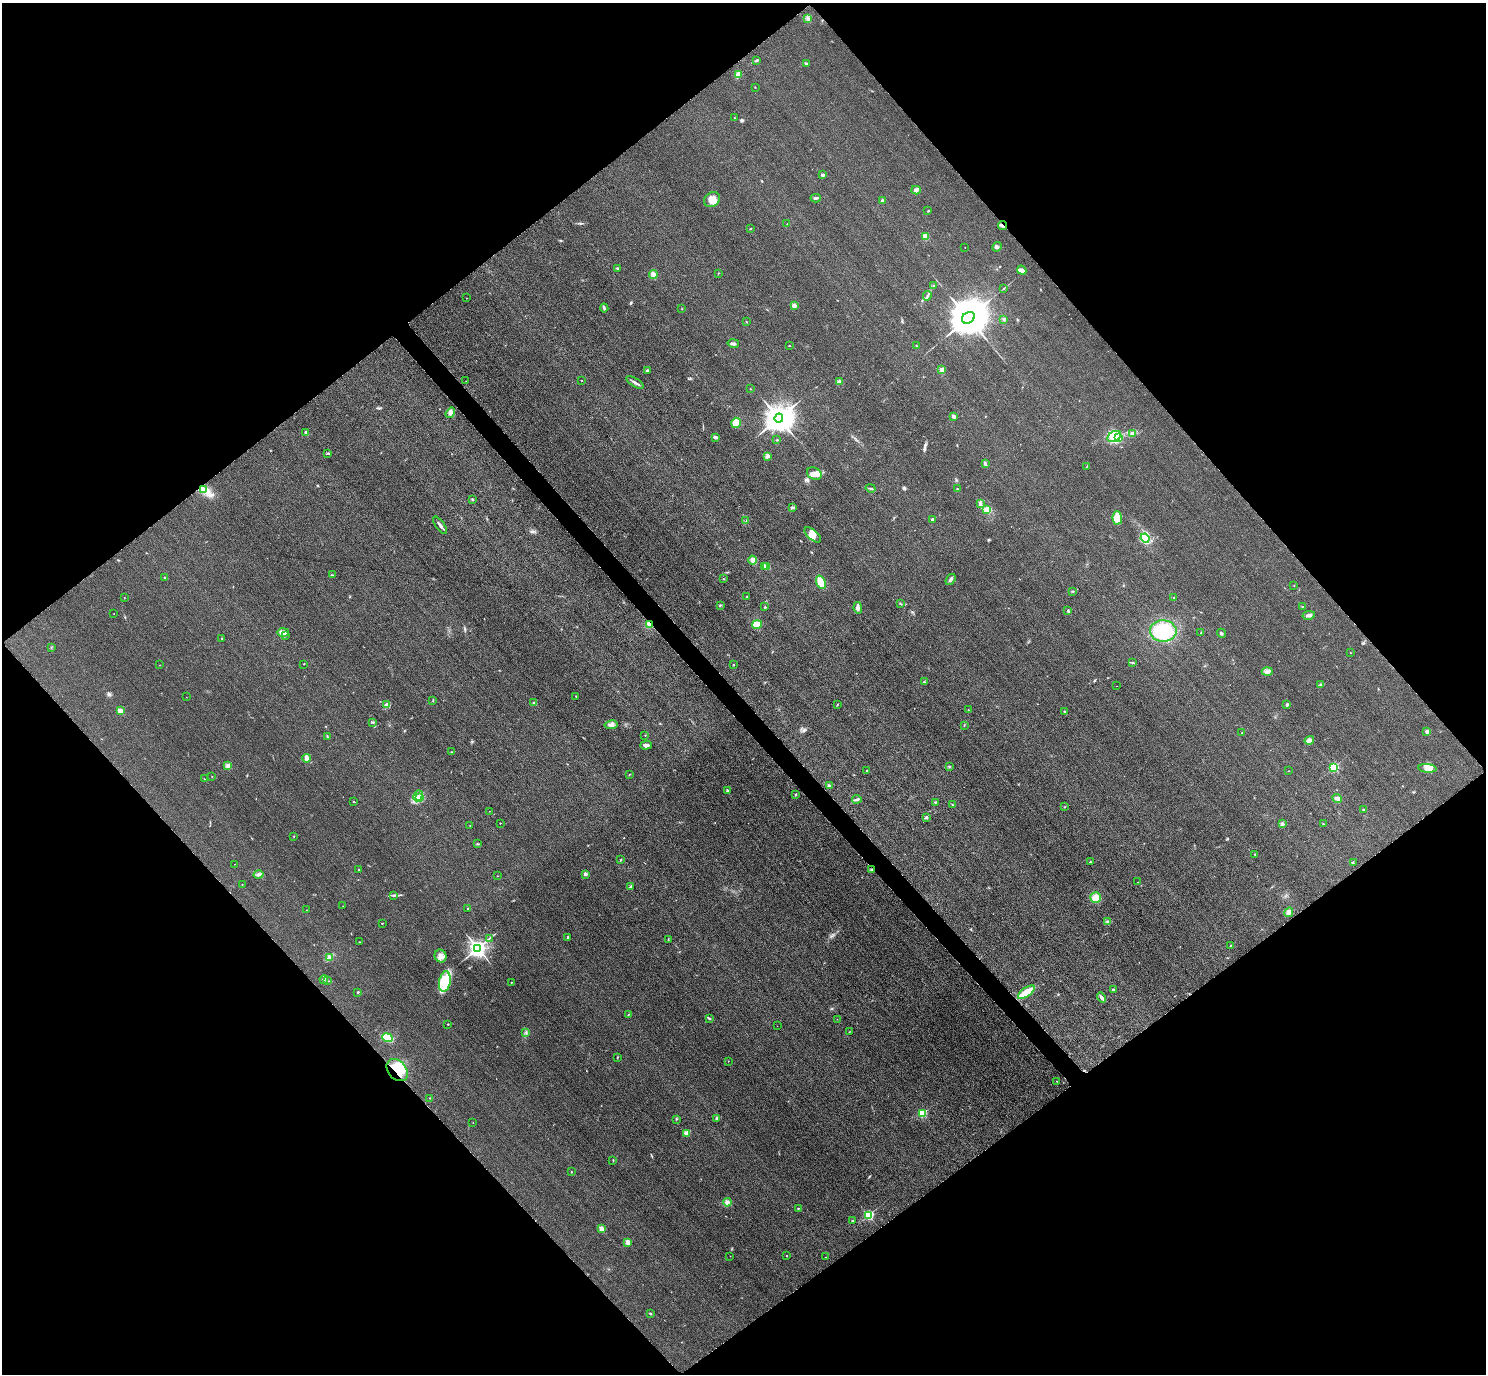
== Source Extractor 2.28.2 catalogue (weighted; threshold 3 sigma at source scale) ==
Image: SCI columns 31-5966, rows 326-5811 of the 5997 x 5994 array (HDU 1 of 3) = the unmasked area's bounding box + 8 px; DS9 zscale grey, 4 x 4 block average (1 PNG px = mean of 4 x 4 image px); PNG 1488 x 1376 px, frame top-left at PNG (2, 3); each listed source drawn as its Kron ellipse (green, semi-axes under 4 px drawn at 4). Shown black and unused: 51% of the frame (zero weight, under 3 of 4 exposures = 3% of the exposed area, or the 3 px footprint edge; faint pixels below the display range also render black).
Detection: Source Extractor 2.28.2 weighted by HDU 2 'WHT'. Background 0.0464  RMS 0.017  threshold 0.0787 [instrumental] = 3 sigma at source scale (4.5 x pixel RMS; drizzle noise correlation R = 1.50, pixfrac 1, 0.05/0.05 arcsec/px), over >= 5 px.
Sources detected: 233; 1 cosmic-ray / hot-pixel residue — neither listed nor drawn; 1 coinciding with a brighter row at this scale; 5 inside a brighter listed object's ellipse — not listed separately; the other 226 listed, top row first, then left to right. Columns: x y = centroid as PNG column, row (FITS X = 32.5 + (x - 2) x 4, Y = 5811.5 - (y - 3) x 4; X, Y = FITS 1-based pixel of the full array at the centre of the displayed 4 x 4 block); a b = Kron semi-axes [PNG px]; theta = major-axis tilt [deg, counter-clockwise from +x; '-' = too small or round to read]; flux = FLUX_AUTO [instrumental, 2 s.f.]
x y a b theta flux
807 18 3 3 - 16
757 60 3 2 - 12
806 64 3 2 - 11
738 75 4 3 - 79
755 87 2 2 - 7.6
734 118 2 2 - 3.9
823 175 2 2 - 69
916 190 5 3 - 28
816 198 5 2 - 16
712 200 8 7 - 83
882 201 3 2 - 17
928 211 2 2 - 5.2
787 224 2 2 - 1.7
1003 225 4 2 - 14
750 229 2 2 - 7.2
925 236 2 2 - 350
965 247 2 2 - 4.7
997 247 5 3 - 22
618 268 4 2 - 13
1022 270 5 3 - 33
719 273 2 2 - 5.9
653 275 4 3 - 56
934 285 2 2 - 3.8
1004 288 2 2 - 4.4
927 296 5 2 - 18
467 298 2 2 - 2.8
794 305 2 2 - 180
604 308 4 2 - 19
682 309 2 2 - 3.2
968 318 7 5 34 51000
1004 319 2 2 - 13
746 322 2 2 - 4.4
733 343 6 2 -12 29
916 345 2 2 - 4
789 346 2 2 - 4.3
647 370 2 2 - 18
942 370 2 2 - 160
581 380 2 2 - 3.4
466 381 2 2 - 2.3
635 382 9 2 -32 30
840 382 3 2 - 42
750 389 2 2 - 8.8
450 413 5 3 - 29
953 416 2 2 - 93
779 418 5 4 - 19000
736 423 5 4 - 110
306 432 3 3 - 29
1132 433 3 2 - 15
1114 436 7 5 32 75
715 437 4 2 - 19
1118 437 2 2 - 150
777 440 2 2 - 6.2
328 453 3 2 - 12
767 456 3 2 - 14
985 464 4 3 - 16
1087 466 2 2 - 4
814 474 8 6 -28 70
871 488 5 2 - 10
957 489 2 2 - 4.9
204 490 4 3 - 29
472 499 2 2 - 9.1
980 503 3 2 - 11
792 507 3 2 - 12
986 510 4 4 - 72
1117 518 6 5 - 170
932 520 3 2 - 18
746 521 2 2 - 5.8
440 525 10 2 -53 30
813 535 10 5 -40 66
1145 538 5 4 - 290
753 560 4 4 - 32
764 567 2 2 - 8.6
766 567 2 2 - 11
332 575 3 2 - 7.8
165 578 2 2 - 7.8
723 578 2 2 - 3.4
950 579 6 2 53 29
821 582 7 4 -69 120
1294 586 2 2 - 2.9
1072 591 3 2 - 5.4
747 597 2 2 - 3.1
1174 597 2 2 - 6
124 598 2 2 - 3.6
900 604 3 2 - 7.1
720 605 2 2 - 7.4
765 607 2 2 - 5.6
1302 607 2 2 - 3.5
858 608 6 4 -83 32
1068 611 4 2 - 9.7
114 614 2 2 - 4
1309 615 6 2 10 32
757 624 5 4 - 100
649 625 3 2 - 67
1163 631 13 10 -1 390
283 632 6 3 1 49
1201 633 2 2 - 3.1
1221 633 5 2 - 12
285 636 2 2 - 7.1
222 638 2 2 - 16
51 647 2 2 - 4.8
1350 653 2 2 - 2.7
1133 663 3 2 - 7.3
304 664 2 2 - 5.6
159 665 2 2 - 2.2
733 665 2 2 - 11
1267 672 5 3 - 28
924 682 2 2 - 8.4
1321 685 2 2 - 9.2
1117 686 2 2 - 1.9
576 696 2 2 - 5.2
186 697 2 2 - 1.7
433 700 3 2 - 5.8
533 703 2 2 - 31
386 704 3 3 - 16
837 705 3 2 - 6
1287 705 3 2 - 21
968 710 2 2 - 3.8
120 711 2 2 - 260
1064 711 3 2 - 6.2
373 722 2 2 - 4.8
611 725 6 3 8 35
964 725 2 2 - 4.4
1427 732 2 2 - 98
1242 733 2 2 - 3.1
645 735 2 2 - 3.9
327 737 4 2 - 8.3
1309 740 5 3 - 38
646 745 5 3 - 31
451 752 2 2 - 6.7
306 758 4 2 - 73
228 766 4 3 - 24
949 767 3 2 - 6.6
1334 767 2 2 - 1000
1427 768 9 4 -5 53
867 770 2 2 - 8.3
1288 771 2 2 - 3.5
629 774 2 2 - 3.8
212 776 2 2 - 3.4
204 779 2 2 - 3.7
829 786 3 3 - 22
727 791 4 2 - 13
795 795 2 2 - 39
418 796 5 2 - 23
419 798 3 3 - 22
1337 798 5 4 - 30
857 799 4 2 - 35
354 802 3 2 - 5.1
935 802 3 2 - 7.2
953 805 2 2 - 5.2
1065 807 2 2 - 4.8
1363 810 2 2 - 7.8
489 811 2 2 - 2.7
926 817 3 2 - 12
500 823 2 2 - 6.5
1282 824 3 2 - 16
1323 824 3 2 - 5.2
470 826 2 2 - 3.9
294 836 2 2 - 4.1
477 844 2 2 - 7
1255 854 2 2 - 5.6
621 859 2 2 - 5.4
1090 862 2 2 - 25
1353 863 3 2 - 6.4
234 864 2 2 - 1.7
359 870 2 2 - 4.9
871 870 3 2 - 8.1
258 874 5 3 - 27
585 874 2 2 - 120
497 876 2 2 - 3.2
1138 882 2 2 - 2.8
242 884 2 2 - 5
630 887 3 2 - 27
394 895 2 2 - 4.8
1096 897 5 5 - 110
343 906 2 2 - 1.5
467 909 2 2 - 7.2
307 910 2 2 - 2.7
1289 912 5 3 - 24
1108 922 3 2 - 12
382 923 2 2 - 5.5
568 937 2 2 - 8.2
489 938 2 2 - 5.9
668 939 2 2 - 3.3
359 942 2 2 - 3.5
1231 945 2 2 - 6.3
478 948 3 3 - 7000
440 956 6 6 - 51
329 957 3 2 - 13
324 979 4 2 - 14
327 981 2 2 - 2.9
445 982 10 5 80 270
511 982 2 2 - 13
1113 989 2 2 - 23
358 992 2 2 - 25
1026 992 10 4 35 170
1102 998 5 2 - 35
628 1014 2 2 - 4
709 1018 3 2 - 8.1
837 1019 2 2 - 2.3
448 1024 2 2 - 5.4
777 1026 2 2 - 1.9
849 1032 2 2 - 2.9
526 1033 3 2 - 7.6
388 1038 5 3 - 260
617 1057 2 2 - 3.3
728 1061 2 2 - 5.2
397 1070 12 9 -49 250
1057 1081 2 2 - 3.2
430 1098 2 2 - 3.8
922 1113 2 2 - 730
717 1118 2 2 - 57
676 1119 2 2 - 5.8
473 1122 2 2 - 2
686 1133 2 2 - 330
613 1160 2 2 - 5.8
571 1172 2 2 - 7.9
727 1202 4 4 - 33
798 1208 2 2 - 5.2
868 1215 2 2 - 1400
852 1221 2 2 - 9
601 1229 2 2 - 240
628 1242 2 2 - 250
730 1256 2 2 - 2.3
787 1256 2 2 - 4.1
825 1257 2 2 - 2.2
650 1314 2 2 - 13
Overlapping masked pixels (flux is a lower limit): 3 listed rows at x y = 1003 225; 649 625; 397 1070
Diffuse or blended objects may show on this block-average render without a row.